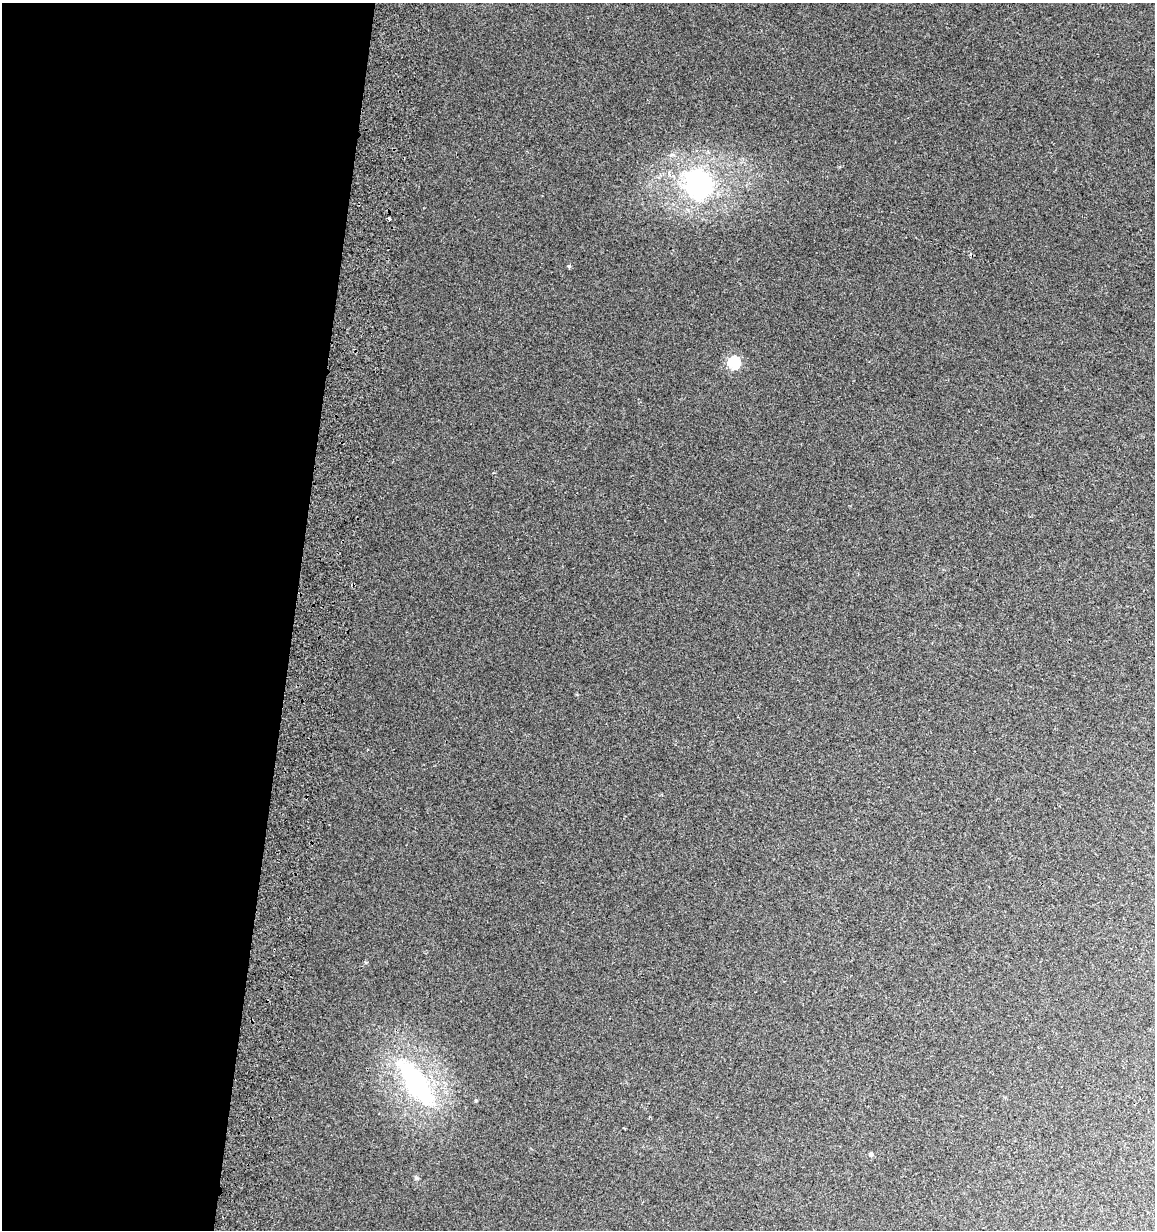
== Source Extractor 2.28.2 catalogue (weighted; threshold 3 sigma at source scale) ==
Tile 5 of 4 x 4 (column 1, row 2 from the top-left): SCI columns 343-1495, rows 2485-3712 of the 5296 x 4961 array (HDU 1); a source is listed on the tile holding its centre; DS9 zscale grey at full resolution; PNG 1157 x 1232 px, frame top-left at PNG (2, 3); no overlay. Shown black and unused: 25% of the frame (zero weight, under 2 of 3 exposures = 3% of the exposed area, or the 3 px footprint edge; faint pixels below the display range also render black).
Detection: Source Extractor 2.28.2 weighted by HDU 2 'WHT'; one run over the whole footprint, this tile lists its part. Background 0.0201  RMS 0.0076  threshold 0.0343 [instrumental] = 3 sigma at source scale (4.5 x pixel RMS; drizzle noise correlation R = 1.50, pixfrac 1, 0.0396/0.0396 arcsec/px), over >= 5 px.
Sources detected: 7; all 7 listed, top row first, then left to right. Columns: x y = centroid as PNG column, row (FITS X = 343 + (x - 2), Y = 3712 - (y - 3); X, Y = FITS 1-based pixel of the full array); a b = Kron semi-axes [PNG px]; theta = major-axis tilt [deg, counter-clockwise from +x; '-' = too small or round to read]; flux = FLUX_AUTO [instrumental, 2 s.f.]
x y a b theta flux
699 185 35 31 -63 110
389 219 4 3 - 7
569 266 5 5 - 1.1
734 363 6 6 - 74
416 1082 66 24 -55 120
871 1154 5 4 - 2.2
417 1178 6 4 -18 1.1